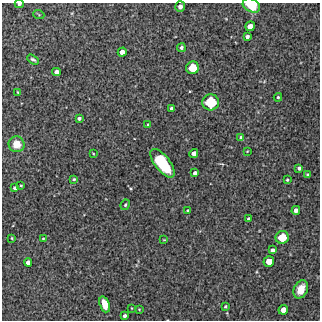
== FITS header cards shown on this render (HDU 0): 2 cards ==
NAXIS1  =                  318 / Axis length
NAXIS2  =                  318 / Axis length

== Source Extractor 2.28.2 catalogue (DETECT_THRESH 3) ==
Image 318 x 318 px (HDU 0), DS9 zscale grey, 1 PNG px = 1 image px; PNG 322 x 322 px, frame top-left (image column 1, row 318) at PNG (2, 3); each listed source drawn as its Kron ellipse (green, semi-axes under 4 px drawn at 4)
Background 4940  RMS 280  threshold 846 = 3 sigma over >= 5 px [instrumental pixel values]
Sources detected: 48; all 48 listed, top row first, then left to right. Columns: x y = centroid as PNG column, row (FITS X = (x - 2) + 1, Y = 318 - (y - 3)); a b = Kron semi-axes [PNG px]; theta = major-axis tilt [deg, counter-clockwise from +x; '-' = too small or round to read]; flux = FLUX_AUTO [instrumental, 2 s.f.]
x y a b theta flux
19 4 4 3 - 2.9e+04
251 5 9 6 -27 4.4e+05
180 7 5 5 - 5.7e+04
39 15 5 3 - 1.6e+04
250 26 5 4 - 1.8e+05
247 37 4 3 - 5.3e+04
181 48 4 3 - 3.6e+04
122 52 4 4 - 1.3e+05
33 59 6 3 -31 3.8e+04
192 68 6 6 - 3.8e+05
56 72 4 4 - 1.0e+05
18 92 3 2 - 1.5e+04
278 97 4 4 - 2.8e+04
211 102 8 8 - 6.4e+05
171 108 4 3 - 6.2e+04
79 118 4 3 - 4.7e+04
148 124 4 3 - 1.8e+04
241 137 4 4 - 3.3e+04
17 144 8 8 - 2.5e+05
247 151 3 3 - 1.3e+04
93 153 3 2 - 1.3e+04
194 153 4 4 - 1.1e+05
163 163 17 7 -52 1.3e+06
299 168 4 3 - 4.4e+04
195 173 4 3 - 5.5e+04
307 175 3 3 - 2.1e+04
74 179 3 3 - 2.6e+04
287 180 3 3 - 2.7e+04
21 185 4 3 - 1.5e+04
15 188 4 4 - 4.5e+04
125 205 5 4 - 2.5e+04
188 210 3 3 - 2.3e+04
296 210 4 4 - 9.3e+04
249 219 4 3 - 4.2e+04
282 237 6 6 - 4.0e+05
12 238 3 2 - 1.8e+04
43 239 3 2 - 1.6e+04
164 240 4 2 - 1.3e+04
272 250 4 4 - 7.1e+04
269 261 5 5 - 2.2e+05
28 262 4 4 - 9.3e+04
301 289 9 6 64 2.5e+05
105 304 8 5 -70 2.5e+05
225 306 3 3 - 2.6e+04
131 308 3 2 - 1.1e+04
139 309 4 2 - 1.4e+04
283 310 5 4 - 1.5e+05
125 316 3 3 - 5.4e+04
At the frame edge (FLAGS 8, measured only in part): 2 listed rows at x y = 19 4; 251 5